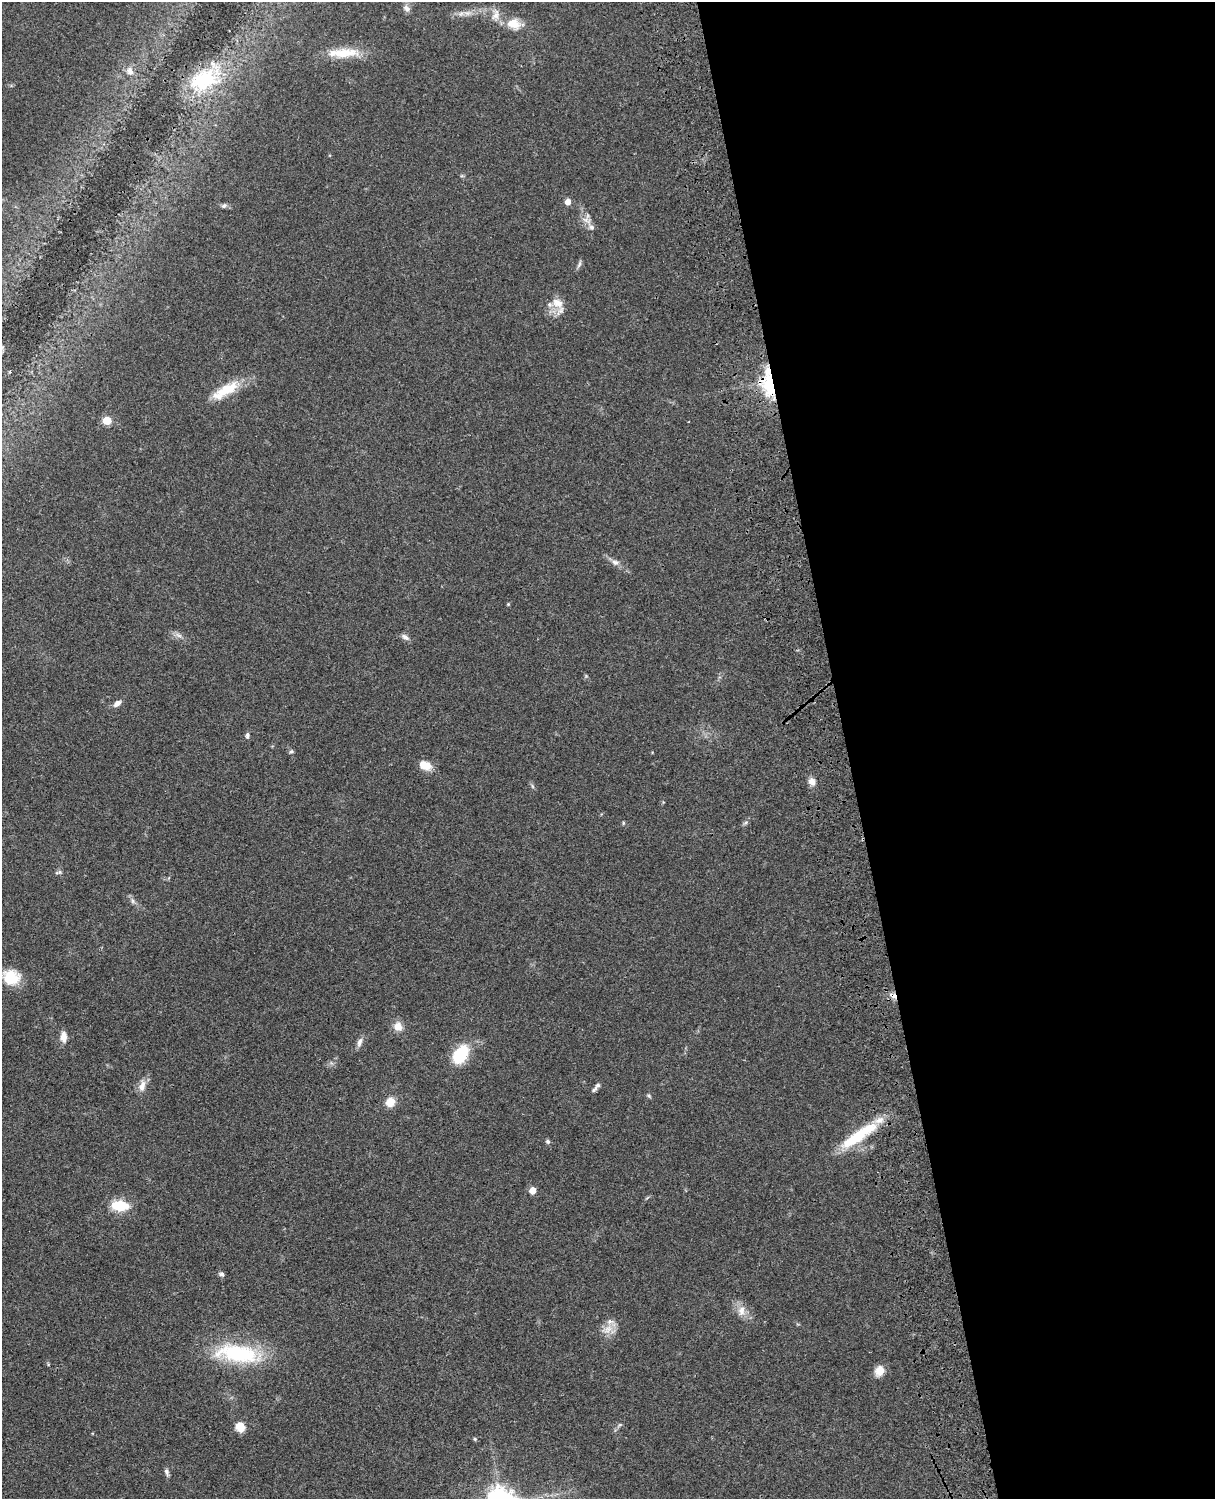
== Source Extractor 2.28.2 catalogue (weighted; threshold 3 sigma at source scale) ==
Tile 8 of 4 x 3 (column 4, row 2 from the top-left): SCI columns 3759-4971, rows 1772-3268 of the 5090 x 4927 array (HDU 1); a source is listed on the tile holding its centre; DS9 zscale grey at full resolution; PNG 1217 x 1501 px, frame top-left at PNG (2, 2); no overlay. Shown black and unused: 30% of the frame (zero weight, under 3 of 4 exposures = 6% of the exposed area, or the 3 px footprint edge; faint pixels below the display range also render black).
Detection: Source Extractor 2.28.2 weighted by HDU 2 'WHT'; one run over the whole footprint, this tile lists its part. Background 0.0768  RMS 0.0059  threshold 0.0265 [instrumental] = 3 sigma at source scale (4.5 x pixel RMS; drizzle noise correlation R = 1.50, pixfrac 1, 0.05/0.05 arcsec/px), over >= 5 px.
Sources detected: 55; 3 inside a brighter listed object's ellipse — not listed separately; the other 52 listed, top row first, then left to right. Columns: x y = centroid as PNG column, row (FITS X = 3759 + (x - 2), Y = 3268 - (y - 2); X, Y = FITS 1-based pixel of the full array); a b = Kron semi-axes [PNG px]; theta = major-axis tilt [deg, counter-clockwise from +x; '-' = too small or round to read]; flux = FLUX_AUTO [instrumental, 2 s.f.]
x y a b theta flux
406 8 11 7 -37 2.4
467 13 11 7 2 3.1
496 15 17 10 73 4.9
514 24 19 14 -17 9.6
343 53 45 11 2 15
130 71 11 9 -69 3.4
204 80 42 28 19 40
568 202 5 5 - 4.5
224 206 8 6 19 1.5
587 220 15 7 -25 3.8
579 264 10 4 66 1.5
557 303 16 12 -39 7.8
768 383 30 15 -81 32
225 390 40 13 31 18
107 420 5 5 - 17
615 562 11 7 -17 2.6
508 604 4 4 - 0.6
178 635 10 5 -27 2.1
405 637 11 6 -31 2.4
117 703 10 6 38 3
247 735 8 5 78 1.5
291 751 6 5 - 0.99
425 765 13 9 -17 7.9
812 781 10 8 -55 3.2
532 786 6 4 -71 0.92
746 822 6 4 19 0.97
623 823 5 3 - 0.6
59 872 10 4 15 1.2
133 901 9 4 -71 1.4
11 977 20 17 -15 15
893 996 12 6 -30 3.5
398 1026 13 11 -68 5.3
63 1037 11 7 -88 5
360 1042 13 6 74 2.6
460 1054 21 13 58 24
142 1086 16 8 73 4.6
594 1090 12 5 46 1.4
649 1096 7 4 -45 0.84
390 1102 9 8 - 9
859 1135 57 13 34 29
548 1141 6 6 - 1.1
532 1190 5 5 - 7.1
120 1206 19 11 -4 17
221 1274 7 5 -22 1.4
741 1311 15 10 86 5.2
608 1329 16 9 30 5.7
238 1353 59 22 -8 50
879 1371 13 10 62 5.9
620 1425 6 4 30 0.92
240 1427 11 10 - 6.7
475 1439 5 5 - 0.77
167 1472 10 5 -73 1.7
Overlapping masked pixels (flux is a lower limit): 4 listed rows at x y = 204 80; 768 383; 893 996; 859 1135